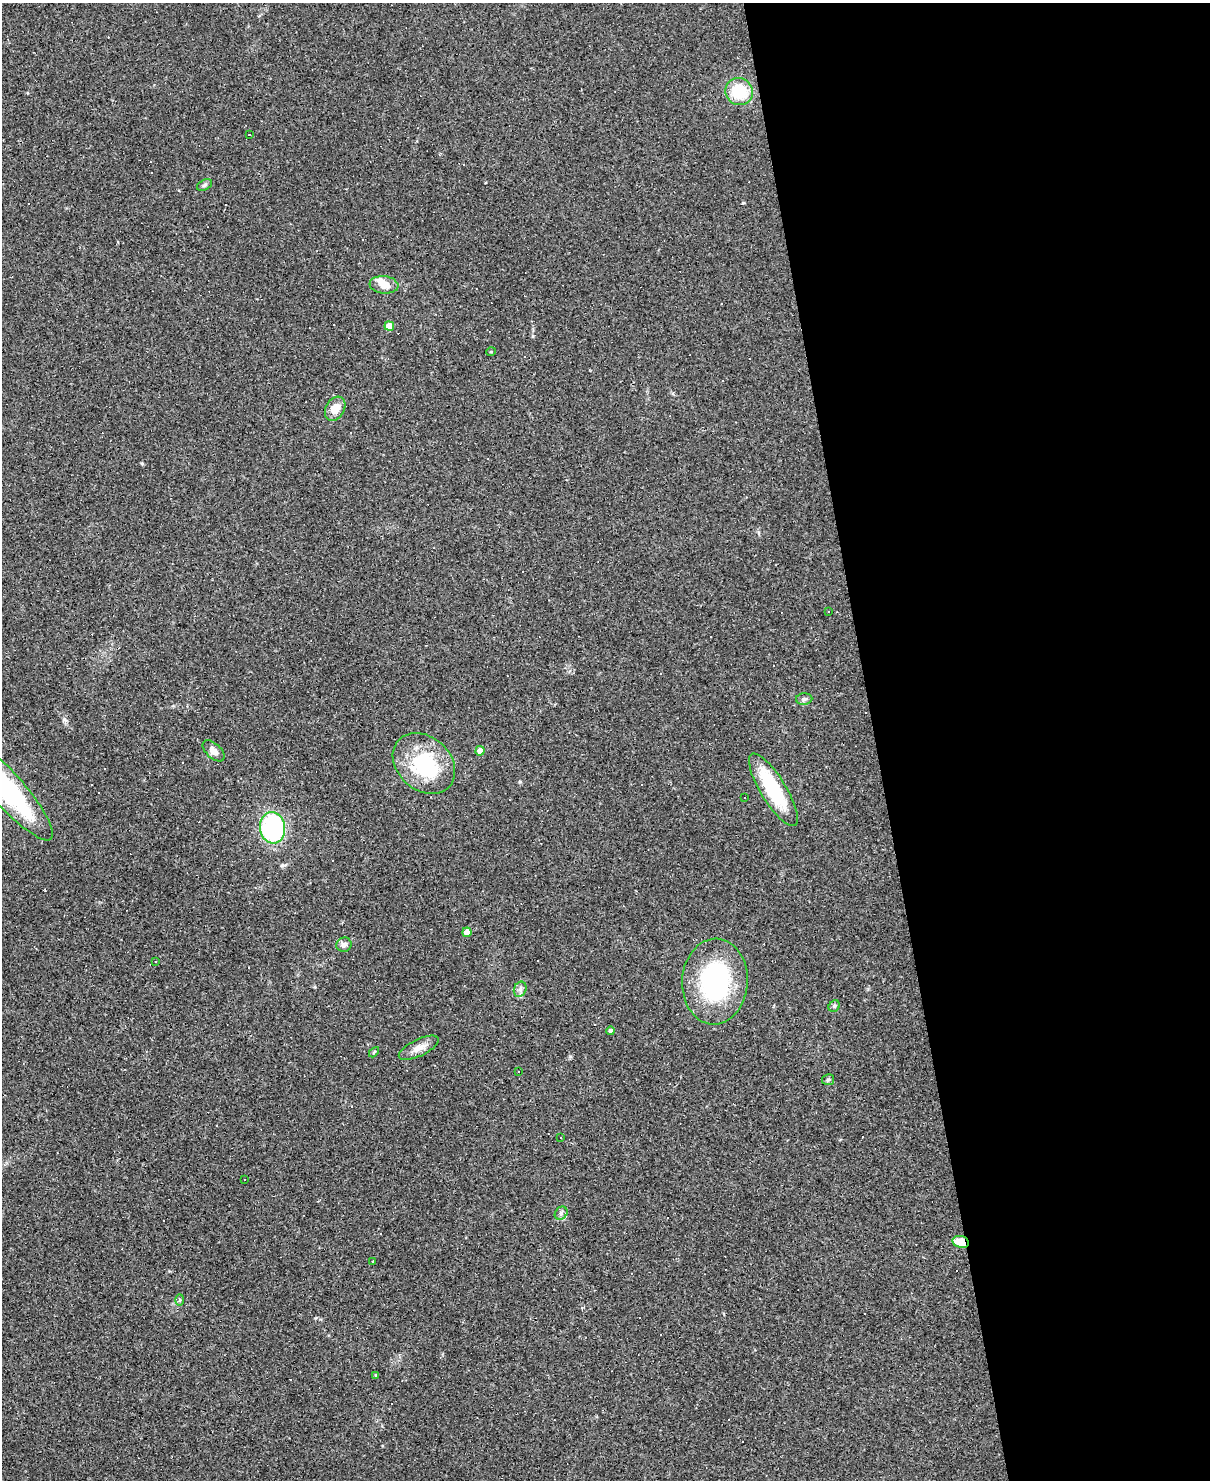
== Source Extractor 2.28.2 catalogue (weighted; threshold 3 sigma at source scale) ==
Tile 8 of 4 x 3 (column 4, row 2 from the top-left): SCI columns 3626-4833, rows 1723-3200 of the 4833 x 4811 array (HDU 1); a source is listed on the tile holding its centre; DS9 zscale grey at full resolution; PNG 1212 x 1482 px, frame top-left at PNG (2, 3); each listed source drawn as its Kron ellipse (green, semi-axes under 4 px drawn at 4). Shown black and unused: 28% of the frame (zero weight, under 2 of 3 exposures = <1% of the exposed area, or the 3 px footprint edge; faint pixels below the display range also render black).
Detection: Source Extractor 2.28.2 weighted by HDU 2 'WHT'; one run over the whole footprint, this tile lists its part. Background 0.145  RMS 0.0082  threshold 0.037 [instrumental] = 3 sigma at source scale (4.5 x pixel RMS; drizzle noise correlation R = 1.50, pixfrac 1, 0.05/0.05 arcsec/px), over >= 5 px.
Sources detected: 72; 36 cosmic-ray / hot-pixel residue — neither listed nor drawn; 2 inside a brighter listed object's ellipse — not listed separately; the other 34 listed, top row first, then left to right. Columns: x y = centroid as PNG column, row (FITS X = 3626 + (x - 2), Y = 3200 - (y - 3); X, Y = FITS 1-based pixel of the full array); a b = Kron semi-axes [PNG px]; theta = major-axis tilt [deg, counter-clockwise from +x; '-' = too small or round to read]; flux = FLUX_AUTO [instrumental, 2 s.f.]
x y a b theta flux
739 91 14 13 - 30
249 135 3 2 - 0.57
205 185 8 5 28 1.8
384 285 14 8 -6 9.4
389 326 5 4 - 9.8
491 352 5 3 - 0.67
335 409 13 9 60 11
829 611 2 2 - 0.62
804 699 8 5 2 2
214 751 13 7 -42 5
480 751 4 4 - 5.5
424 763 34 27 -42 61
6 789 67 16 -48 130
773 790 42 12 -59 54
744 797 3 3 - 11
273 828 16 12 -82 120
467 932 4 4 - 8.8
344 945 7 7 - 3.4
155 962 3 2 - 0.54
715 981 43 33 86 100
520 989 8 6 68 2.6
834 1006 6 5 - 1.5
611 1031 4 4 - 2.1
419 1048 22 8 26 7.3
374 1052 6 3 46 0.87
519 1071 3 2 - 0.68
828 1080 6 5 - 1.4
561 1137 3 3 - 3
245 1179 3 2 - 1
561 1213 7 5 47 2
961 1242 8 6 -14 14
373 1261 3 3 - 10
180 1300 6 4 88 1.2
375 1375 4 3 - 0.72
Overlapping masked pixels (flux is a lower limit): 1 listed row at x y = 961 1242
Isophote crosses this tile's border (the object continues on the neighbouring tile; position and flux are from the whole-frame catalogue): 1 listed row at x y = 6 789
Unlisted compact peaks at least as high as the median listed source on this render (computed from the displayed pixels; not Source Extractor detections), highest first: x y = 64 719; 743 203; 142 463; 520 782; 315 1318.